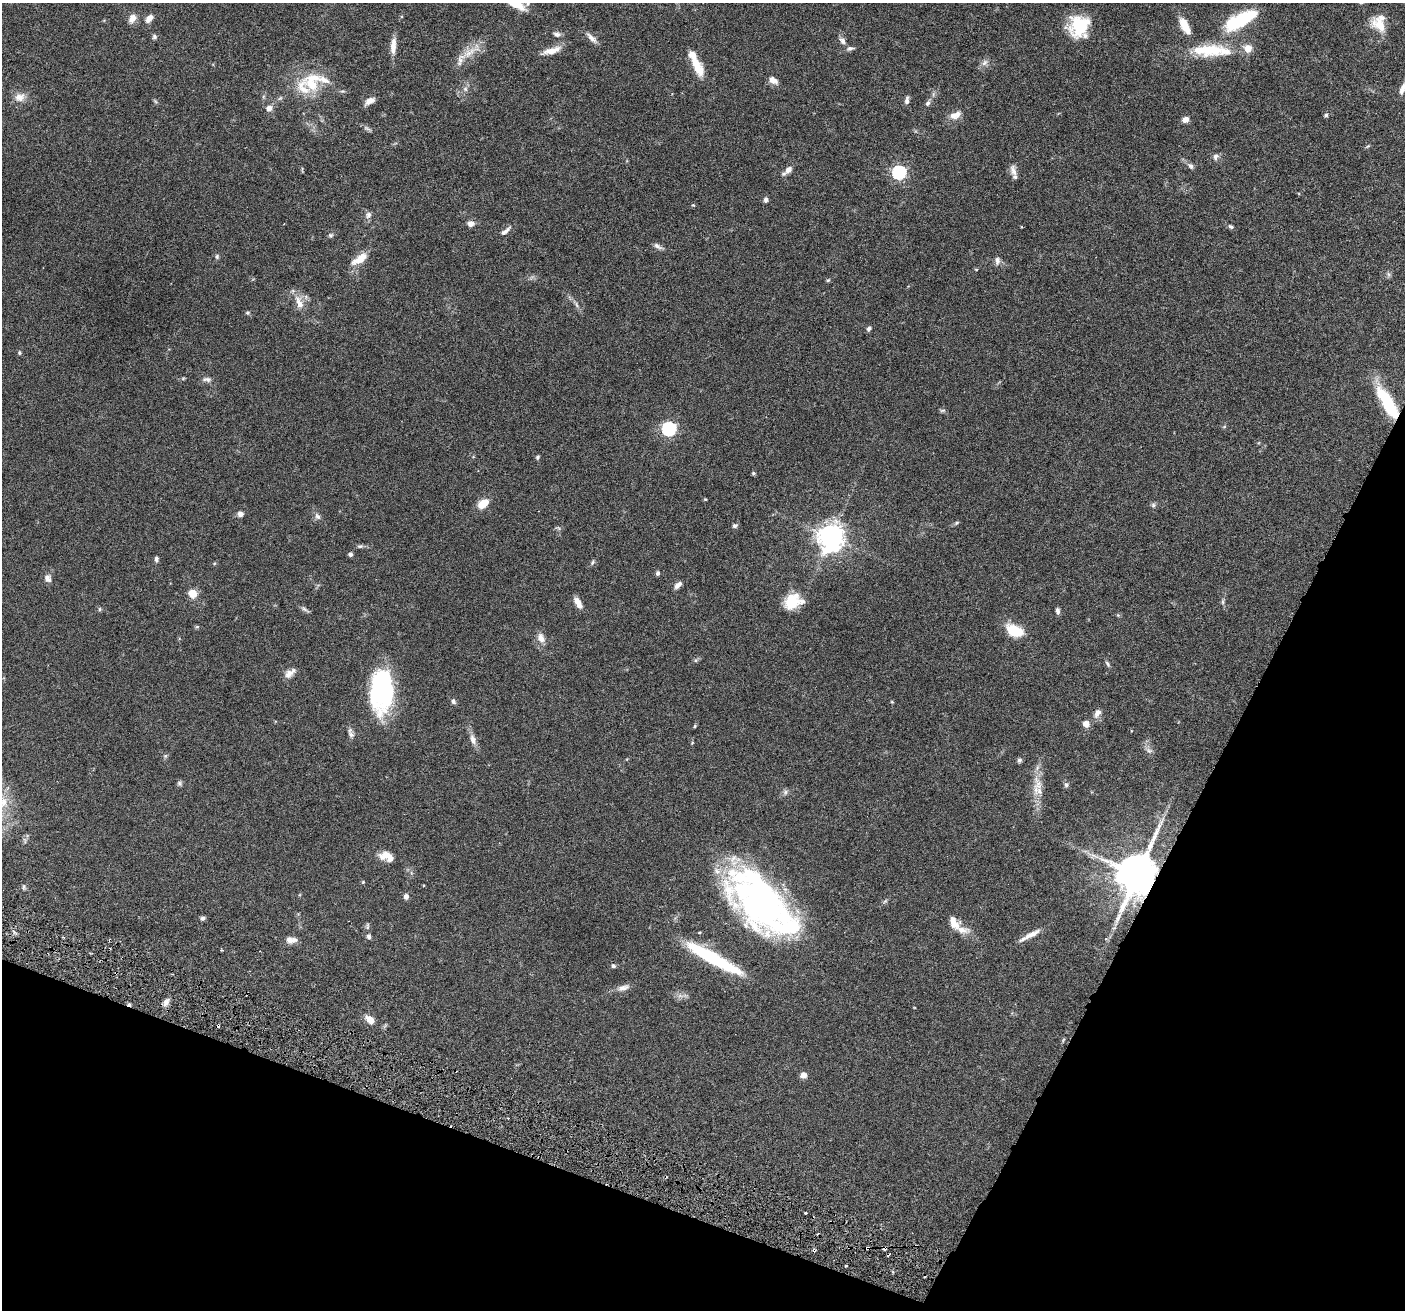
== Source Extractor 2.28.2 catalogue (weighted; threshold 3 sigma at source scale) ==
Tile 15 of 4 x 4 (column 3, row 4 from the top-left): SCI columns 2837-4239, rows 333-1640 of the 5669 x 5762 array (HDU 1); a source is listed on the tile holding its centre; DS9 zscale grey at full resolution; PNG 1407 x 1312 px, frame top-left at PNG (2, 3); no overlay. Shown black and unused: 21% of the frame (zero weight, under 3 of 6 exposures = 3% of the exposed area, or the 3 px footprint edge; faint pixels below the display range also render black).
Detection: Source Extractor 2.28.2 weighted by HDU 2 'WHT'; one run over the whole footprint, this tile lists its part. Background 0.054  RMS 0.0031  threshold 0.0128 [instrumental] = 3 sigma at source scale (4.09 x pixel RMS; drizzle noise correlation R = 1.36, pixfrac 0.8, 0.05/0.05 arcsec/px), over >= 5 px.
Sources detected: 164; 2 inside a brighter object's white glare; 4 cosmic-ray / hot-pixel residue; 1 long thin detection or spike segment (spike, bleed or trail) — not listed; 15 inside a brighter listed object's ellipse — not listed separately; the other 142 listed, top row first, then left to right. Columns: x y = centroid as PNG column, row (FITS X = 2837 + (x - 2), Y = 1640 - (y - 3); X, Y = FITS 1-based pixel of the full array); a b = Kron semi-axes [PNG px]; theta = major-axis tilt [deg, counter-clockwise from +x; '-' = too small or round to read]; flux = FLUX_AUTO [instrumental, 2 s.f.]
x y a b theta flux
516 4 23 8 -29 6.1
132 18 11 8 59 2.2
149 18 10 6 47 2
1240 20 43 15 28 17
1077 23 27 17 45 10
1380 25 27 15 -36 5
1185 26 23 9 -63 4.7
557 34 10 6 -8 1
154 37 7 6 - 0.65
591 38 18 6 -46 1.7
842 41 11 7 -50 1.2
393 46 22 7 86 2.7
850 48 11 6 10 0.87
1211 50 54 15 -1 14
551 51 24 7 17 3.4
469 53 38 10 33 5
984 63 10 7 34 1.2
697 66 25 11 -63 5.6
773 80 12 7 -35 1.8
312 85 21 15 -34 7.5
465 89 7 5 -46 0.71
1402 89 15 6 72 1.7
20 97 16 12 16 2.7
280 98 7 4 44 0.51
907 100 11 5 82 0.99
155 101 7 4 -45 0.39
370 101 12 6 30 2.1
928 103 8 6 60 0.81
269 108 7 6 - 1.8
955 115 17 9 22 2.5
1326 115 6 5 - 0.54
1185 119 7 6 - 1.7
368 129 12 4 -29 0.72
1368 146 6 4 44 0.35
1216 157 9 7 65 1
1190 166 10 6 -38 0.97
788 170 8 6 51 1.6
1013 171 15 8 -75 1.9
899 172 6 6 - 54
766 200 7 6 - 0.78
693 205 3 3 - 0.43
368 215 10 9 - 1.2
471 224 8 7 - 1.5
1231 227 7 5 -24 0.65
506 231 16 5 41 1.3
330 235 7 7 - 0.63
658 246 14 5 -27 1.1
217 256 7 5 -90 0.53
359 259 24 10 33 4.2
997 260 11 7 86 1.2
976 269 5 3 - 0.25
1388 274 8 4 -89 0.59
828 280 6 4 41 0.36
299 302 22 9 -72 3.3
577 305 9 5 -67 0.78
247 313 5 5 - 0.42
869 329 7 5 68 0.67
19 353 6 4 -89 0.39
183 378 6 4 19 0.35
207 379 14 6 -4 1.1
1389 408 28 16 -64 10
942 410 9 4 1 0.47
1224 427 6 4 20 0.32
669 429 6 6 - 56
537 457 5 4 - 0.51
753 473 5 4 - 0.38
705 499 4 4 - 0.26
483 504 11 7 34 4.8
1153 505 7 6 - 0.64
240 514 8 7 - 1.1
317 516 9 7 -62 1.1
956 523 7 5 19 0.49
735 526 6 5 - 0.69
831 537 9 8 - 340
360 546 8 5 9 0.61
350 554 5 4 - 0.77
156 559 7 5 -88 0.69
592 562 8 5 55 0.61
658 573 6 5 - 0.65
48 578 11 8 -55 1.5
678 585 10 5 40 1.4
192 593 6 6 - 5.7
792 601 20 15 49 7.5
1223 602 9 4 -84 0.62
578 603 14 6 -58 2.3
100 609 6 4 89 0.37
305 609 12 5 -36 0.76
1057 611 8 5 -80 0.83
1118 615 6 5 - 0.36
197 627 6 4 28 0.37
1014 631 15 9 -24 12
541 638 13 9 -67 2.3
696 660 6 5 - 0.49
1108 664 9 5 -60 0.63
290 673 14 7 37 2.1
382 690 42 22 87 41
453 701 8 6 -80 0.7
892 702 5 3 - 0.26
1097 713 12 7 57 1.7
1086 724 8 7 - 1.8
695 726 5 4 - 0.3
351 735 10 7 -67 1.1
473 739 15 8 -71 1.9
692 743 4 3 - 0.24
1149 750 11 7 -28 1.1
165 756 6 5 - 0.5
1019 760 7 6 - 0.59
179 783 8 6 -80 0.62
1038 785 25 12 -75 4.5
1066 785 7 6 - 0.75
785 792 9 7 39 0.88
3 803 20 14 67 6.4
387 856 17 10 -16 4.2
1137 875 13 10 66 1300
363 882 5 4 - 0.3
423 885 3 2 - 0.24
24 887 9 4 -86 0.51
406 896 6 5 - 1.2
885 901 7 4 45 0.49
761 903 73 40 -48 120
203 918 7 5 24 0.72
954 922 16 10 -57 3.4
367 926 10 5 85 0.6
1114 928 6 4 18 0.41
699 933 3 3 - 0.4
369 936 6 5 - 0.76
1106 939 5 4 - 0.38
290 940 11 9 -31 1.5
221 950 3 3 - 0.26
713 958 64 11 -29 25
613 966 6 5 - 0.59
623 988 18 8 17 1.9
680 996 9 4 -8 1
166 1002 11 6 57 1.5
129 1004 5 4 - 0.65
370 1020 11 7 -44 2.8
218 1025 4 3 - 0.34
1063 1040 7 4 47 0.33
803 1075 7 6 - 1.7
806 1213 3 2 - 0.29
867 1248 4 3 - 0.54
814 1250 5 4 - 0.49
Overlapping masked pixels (flux is a lower limit): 6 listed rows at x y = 1389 408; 1137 875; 129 1004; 218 1025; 867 1248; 814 1250
Isophote crosses this tile's border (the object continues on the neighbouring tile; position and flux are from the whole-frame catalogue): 3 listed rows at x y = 516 4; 1402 89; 3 803